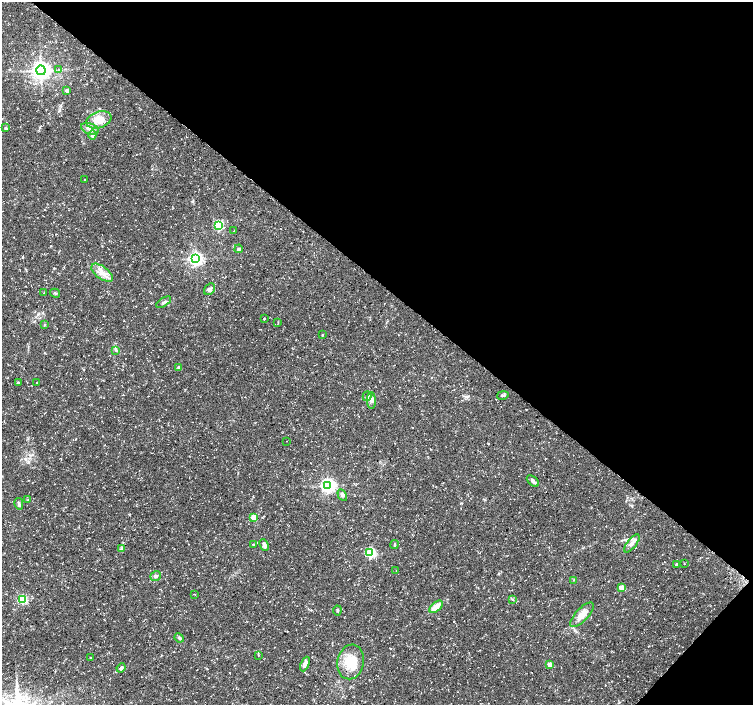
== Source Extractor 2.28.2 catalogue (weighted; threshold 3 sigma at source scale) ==
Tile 8 of 4 x 4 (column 4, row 2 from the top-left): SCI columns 4507-6008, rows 2984-4389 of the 6017 x 6032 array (HDU 1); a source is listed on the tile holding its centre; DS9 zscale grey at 2 x 2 block average (1 PNG px = mean of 2 x 2 image px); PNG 755 x 707 px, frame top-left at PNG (2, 2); each listed source drawn as its Kron ellipse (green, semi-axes under 4 px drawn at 4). Shown black and unused: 41% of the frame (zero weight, under 3 of 4 exposures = <1% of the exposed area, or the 3 px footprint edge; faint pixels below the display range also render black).
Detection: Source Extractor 2.28.2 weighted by HDU 2 'WHT'; one run over the whole footprint, this tile lists its part. Background 0.0319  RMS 0.0029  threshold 0.013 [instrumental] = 3 sigma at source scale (4.5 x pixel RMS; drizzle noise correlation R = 1.50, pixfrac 1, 0.0396/0.0396 arcsec/px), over >= 5 px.
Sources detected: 65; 1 inside a brighter object's white glare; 3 cosmic-ray / hot-pixel residue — neither listed nor drawn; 1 inside a brighter listed object's ellipse — not listed separately; the other 60 listed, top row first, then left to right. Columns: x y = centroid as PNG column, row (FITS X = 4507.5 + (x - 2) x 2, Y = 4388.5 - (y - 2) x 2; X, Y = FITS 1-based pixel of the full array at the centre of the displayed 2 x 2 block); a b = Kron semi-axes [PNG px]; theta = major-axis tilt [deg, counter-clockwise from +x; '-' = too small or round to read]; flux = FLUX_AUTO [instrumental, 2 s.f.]
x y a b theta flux
41 70 5 4 - 410
59 70 3 2 - 0.54
67 90 2 2 - 4.7
99 120 13 8 18 9.2
6 128 4 3 - 0.71
90 129 9 5 -22 4.3
92 135 4 4 - 2.3
85 180 2 2 - 0.27
219 225 3 3 - 61
234 231 3 2 - 0.32
239 249 4 3 - 1.6
196 259 4 4 - 180
102 273 12 6 -37 5.8
209 289 6 5 - 1.7
44 293 2 2 - 0.3
55 293 5 3 - 0.87
164 302 8 3 33 1.5
264 319 2 2 - 0.66
278 323 3 2 - 0.33
45 325 3 2 - 0.41
322 335 2 2 - 0.62
116 350 4 3 - 0.81
178 367 3 3 - 0.65
36 382 2 2 - 0.26
18 383 2 2 - 1.4
503 395 6 3 12 1.1
367 396 5 4 - 1.4
371 400 8 4 -86 2.7
286 441 2 2 - 0.19
533 481 7 4 -43 1.9
328 485 4 4 - 210
342 495 6 4 -60 1.5
28 500 3 3 - 0.59
19 504 6 4 -79 1.6
254 517 3 3 - 16
632 543 11 4 51 3.5
253 545 3 2 - 0.42
264 545 6 3 -64 2.1
394 545 4 2 - 0.63
122 548 4 2 - 0.71
370 553 3 3 - 78
684 564 3 2 - 0.34
676 565 2 2 - 2.1
396 570 2 2 - 0.25
156 576 5 4 - 1.8
574 580 3 2 - 0.37
622 588 3 3 - 12
194 594 2 2 - 0.48
23 599 3 3 - 50
512 599 3 2 - 0.45
436 607 8 4 41 7.5
337 610 5 2 - 0.74
582 615 15 6 47 6.8
179 638 5 4 - 1.2
259 655 2 2 - 0.22
90 658 2 2 - 0.33
351 662 17 13 80 17
305 664 8 3 65 3.6
550 664 3 3 - 10
121 668 5 3 - 1.6
Diffuse or blended objects may show on this block-average render without a row.